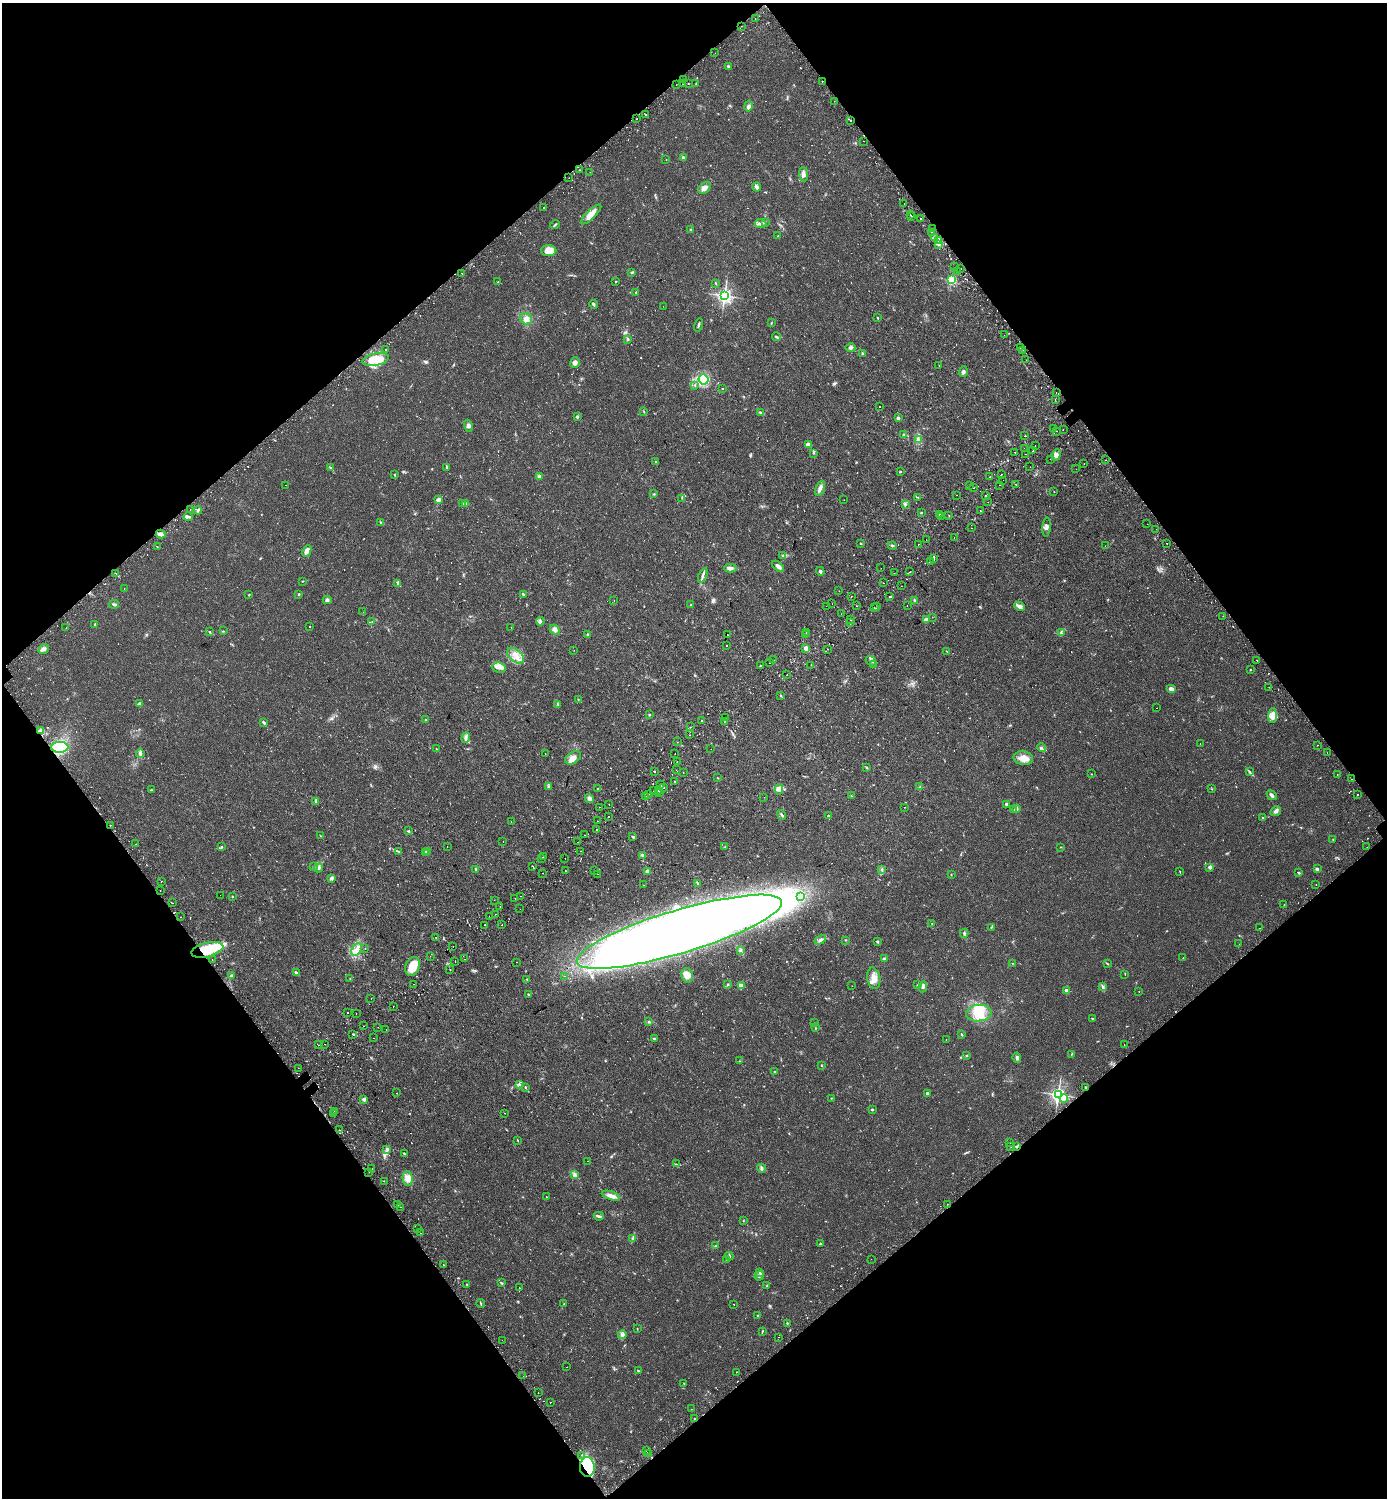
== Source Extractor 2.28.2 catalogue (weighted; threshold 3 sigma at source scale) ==
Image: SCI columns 304-5842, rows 73-6056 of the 6085 x 6137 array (HDU 1 of 3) = the unmasked area's bounding box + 8 px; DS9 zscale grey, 4 x 4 block average (1 PNG px = mean of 4 x 4 image px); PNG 1389 x 1500 px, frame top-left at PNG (2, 3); each listed source drawn as its Kron ellipse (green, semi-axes under 4 px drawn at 4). Shown black and unused: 49% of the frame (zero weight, under 2 of 3 exposures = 5% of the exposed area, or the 3 px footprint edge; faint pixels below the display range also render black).
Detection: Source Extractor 2.28.2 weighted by HDU 2 'WHT'. Background 0.025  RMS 0.0034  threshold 0.0155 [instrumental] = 3 sigma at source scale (4.5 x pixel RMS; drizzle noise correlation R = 1.50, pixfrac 1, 0.0396/0.0396 arcsec/px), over >= 5 px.
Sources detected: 1017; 8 too faint to see at this stretch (4 x 4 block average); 12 inside a brighter object's white glare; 92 cosmic-ray / hot-pixel residue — neither listed nor drawn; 21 coinciding with a brighter row at this scale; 11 inside a brighter listed object's ellipse — not listed separately; of the other 873, all 500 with FLUX_AUTO >= 0.786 (the completeness limit of this list) listed and drawn (373 fainter detections not listed), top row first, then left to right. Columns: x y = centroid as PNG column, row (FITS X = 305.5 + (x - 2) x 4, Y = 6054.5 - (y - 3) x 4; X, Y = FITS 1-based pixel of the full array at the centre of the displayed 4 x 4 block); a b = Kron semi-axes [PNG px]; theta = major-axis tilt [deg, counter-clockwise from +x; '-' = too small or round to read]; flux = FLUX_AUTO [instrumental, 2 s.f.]
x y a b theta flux
755 18 2 2 - 2.5
741 26 2 2 - 1.8
715 53 2 2 - 1.3
728 66 3 2 - 1.9
683 79 2 2 - 2
822 81 2 2 - 2.5
688 83 2 2 - 0.92
696 83 2 2 - 1.1
683 84 2 2 - 1.3
676 85 2 2 - 0.95
834 101 2 2 - 2.8
748 106 5 4 - 5.8
646 115 2 2 - 1.7
636 119 2 2 - 2
851 120 2 2 - 8.8
863 141 2 2 - 1.1
683 158 2 2 - 6.4
666 159 2 2 - 0.9
579 170 2 2 - 1.4
590 172 2 2 - 1.2
804 174 7 4 -85 8.9
569 178 2 2 - 1.3
757 187 4 3 - 6.4
704 188 7 5 42 10
904 204 2 2 - 1.1
543 207 2 2 - 0.97
591 214 13 4 44 19
910 215 2 2 - 2.5
912 217 2 2 - 15
920 218 2 2 - 5.3
765 222 2 2 - 1.2
761 224 6 2 -10 4.4
555 225 4 2 - 2.5
691 229 2 2 - 1.1
932 229 2 2 - 0.88
931 232 2 2 - 16
778 236 2 2 - 1.1
935 237 3 2 - 2.6
938 240 2 2 - 2.3
939 244 2 2 - 1.1
549 251 7 5 -3 23
954 267 2 2 - 1.4
961 269 2 2 - 3.3
632 272 3 2 - 2.8
958 272 2 2 - 1.2
462 273 2 2 - 2
951 280 2 2 - 150
498 282 2 2 - 0.89
616 282 2 2 - 1.2
716 283 2 2 - 0.87
636 293 2 2 - 1.3
724 296 3 3 - 470
593 304 4 2 - 2.7
663 306 2 2 - 1.1
878 318 2 2 - 1.7
526 319 6 5 - 8.8
771 323 2 2 - 0.81
698 325 6 2 75 3.1
1004 335 2 2 - 1.2
776 337 4 2 - 2.3
628 339 3 3 - 2.7
850 348 5 3 - 3.8
1020 348 2 2 - 1.5
386 350 2 2 - 1.1
1023 350 2 2 - 3.6
862 353 3 2 - 1.7
375 359 13 6 11 42
1026 360 2 2 - 2.6
575 362 5 5 - 8.3
939 365 2 2 - 1.6
963 372 5 3 - 4.2
704 379 5 4 - 62
695 385 2 2 - 1.2
723 388 2 2 - 0.81
1056 392 2 2 - 0.88
1055 400 2 2 - 2
879 406 2 2 - 3
644 412 3 2 - 0.89
761 412 3 3 - 2.4
577 417 2 2 - 3.5
898 418 2 2 - 8.7
468 426 6 4 -75 5.8
1053 429 2 2 - 1.3
1063 430 2 2 - 1.2
1057 431 2 2 - 1
903 435 3 2 - 1.6
1025 436 2 2 - 2.5
918 439 3 2 - 2.8
808 444 3 2 - 11
1035 446 2 2 - 1.9
1024 448 2 2 - 0.83
1032 451 2 2 - 10
1015 452 2 2 - 1.2
813 453 3 2 - 1.5
1025 454 2 2 - 1.7
1056 455 6 4 64 6.8
1051 459 2 2 - 5
1106 460 2 2 - 1.1
656 462 2 2 - 2.5
1084 464 2 2 - 1.3
330 467 3 2 - 1.9
447 467 4 2 - 3.7
1030 467 2 2 - 1.5
1076 469 2 2 - 0.81
900 472 3 2 - 1.4
1002 474 2 2 - 4.2
395 475 2 2 - 1.3
539 476 3 3 - 3.2
990 477 2 2 - 9.2
1003 480 2 2 - 1.9
1015 484 2 2 - 1.3
286 485 2 2 - 1
969 485 2 2 - 4
1000 485 2 2 - 1.4
974 487 2 2 - 5.2
820 488 8 3 66 9.6
1054 491 2 2 - 0.79
654 494 2 2 - 1.5
956 495 2 2 - 1.5
986 495 2 2 - 1.8
918 497 2 2 - 1.1
682 498 2 2 - 0.9
438 500 4 3 - 8.7
844 500 2 2 - 0.81
988 502 2 2 - 2.9
463 503 3 2 - 1.6
465 504 2 2 - 3.5
905 504 3 2 - 1.8
190 509 2 2 - 1.5
198 510 4 2 - 2.9
980 511 2 2 - 1.2
921 513 2 2 - 1.8
939 514 2 2 - 0.91
949 515 2 2 - 1
941 516 2 2 - 1.3
188 517 4 3 - 4.1
381 522 2 2 - 1.3
1147 524 2 2 - 1.5
1047 527 9 3 85 6.3
971 528 2 2 - 1.6
1156 529 2 2 - 1.1
161 534 5 3 - 11
954 538 2 2 - 1
926 540 2 2 - 1.4
1167 543 2 2 - 2.5
860 544 3 2 - 1.1
918 544 2 2 - 0.91
892 545 4 3 - 2.6
157 546 2 2 - 3
1105 546 2 2 - 1.2
307 551 6 4 66 11
783 555 3 2 - 1.8
934 559 2 2 - 2.2
930 562 2 2 - 0.98
778 566 7 3 -40 6.9
730 568 6 4 1 6.1
881 568 2 2 - 1.4
820 571 4 3 - 2.7
910 572 2 2 - 2.2
116 573 2 2 - 1.6
894 573 2 2 - 0.87
703 575 7 3 67 5.1
302 581 2 2 - 1.2
884 583 2 2 - 1.4
398 584 4 2 - 2.1
902 586 2 2 - 2.2
124 588 2 2 - 1
839 591 2 2 - 1.2
299 594 2 2 - 3.7
523 594 4 2 - 2
249 595 2 2 - 1.3
851 596 2 2 - 4.1
890 596 2 2 - 2.4
327 600 4 3 - 4.6
614 600 2 2 - 1.5
914 600 3 2 - 2.1
114 604 5 2 - 3.7
832 604 2 2 - 1.1
691 605 3 2 - 1.1
827 606 2 2 - 2
857 606 2 2 - 0.9
907 606 2 2 - 1.2
1020 606 5 4 - 9.1
877 607 2 2 - 0.83
874 608 2 2 - 1
363 612 2 2 - 1.9
841 614 2 2 - 1.2
1223 616 2 2 - 1.3
932 617 2 2 - 0.95
851 620 2 2 - 1.4
926 620 2 2 - 24
540 621 4 3 - 4.8
372 622 2 2 - 0.79
850 622 2 2 - 2.1
95 624 3 2 - 1.8
310 626 2 2 - 1.2
511 627 2 2 - 0.84
66 628 2 2 - 2.5
555 630 5 4 - 7.6
223 631 2 2 - 1.3
210 632 2 2 - 1.2
806 632 2 2 - 0.83
1061 633 3 2 - 1.8
588 634 2 2 - 3
805 634 2 2 - 0.93
727 635 2 2 - 0.81
727 645 2 2 - 2.2
806 648 4 3 - 14
44 649 6 3 40 4.8
827 649 2 2 - 1.2
574 650 2 2 - 0.91
947 651 3 2 - 1
515 656 10 6 -41 21
774 660 2 2 - 2
1257 660 2 2 - 2.3
871 661 5 2 - 2.7
770 663 2 2 - 1.7
761 665 2 2 - 3
811 665 2 2 - 3.8
873 665 3 2 - 1.8
499 668 7 5 -7 9.2
1251 670 2 2 - 1.3
787 674 2 2 - 1.1
1269 687 2 2 - 1.3
1171 689 5 3 - 6.9
781 696 3 2 - 1.5
578 699 2 2 - 0.87
140 704 2 2 - 16
558 705 2 2 - 1.3
1157 708 2 2 - 0.94
649 715 3 2 - 1.3
1272 716 7 4 88 18
725 718 2 2 - 1.2
426 720 3 2 - 1.6
702 721 2 2 - 1.9
724 721 2 2 - 0.82
264 723 3 2 - 4.1
690 727 2 2 - 2.9
41 730 4 2 - 3.1
690 735 2 2 - 1.7
466 737 5 3 - 4.5
678 742 2 2 - 0.84
1200 743 2 2 - 2.7
1317 745 2 2 - 1.4
60 747 9 5 1 98
436 748 3 2 - 1.1
1041 748 5 2 - 3.2
711 749 2 2 - 1.5
140 753 5 3 - 4.7
1327 753 2 2 - 2.1
545 754 2 2 - 0.9
675 754 2 2 - 1.3
573 758 8 5 31 13
1023 758 10 7 -9 17
677 762 2 2 - 1.7
867 767 3 2 - 1.3
676 770 2 2 - 1.6
654 771 2 2 - 1.8
1250 771 2 2 - 0.96
683 773 2 2 - 1.5
1091 774 2 2 - 0.88
1337 775 2 2 - 2.9
718 778 2 2 - 0.94
1351 779 2 2 - 1.5
674 782 2 2 - 8.1
660 785 2 2 - 1.6
548 787 3 2 - 1.6
920 787 2 2 - 0.84
663 788 2 2 - 0.85
598 789 3 2 - 1.4
779 789 5 3 - 5.4
1212 789 2 2 - 0.86
151 790 3 2 - 1.3
654 791 2 2 - 1.5
658 791 2 2 - 2.4
660 793 2 2 - 0.86
649 794 2 2 - 2.5
1272 795 5 2 - 6
1357 795 2 2 - 3.1
645 796 2 2 - 3.1
851 796 2 2 - 1
764 797 2 2 - 0.92
589 799 5 3 - 8.4
316 801 3 2 - 3
609 804 2 2 - 1.6
1006 804 3 3 - 2.5
600 807 2 2 - 1.5
904 807 2 2 - 1.4
1016 808 3 3 - 6.3
1013 810 2 2 - 1.2
1276 811 5 3 - 7.1
782 815 5 2 - 3.2
609 816 2 2 - 1.3
828 816 2 2 - 7.7
1263 817 2 2 - 3.1
511 821 2 2 - 0.98
598 821 2 2 - 1.9
110 825 2 2 - 2.6
596 830 2 2 - 3.1
408 831 4 2 - 1.7
584 835 2 2 - 0.81
320 836 2 2 - 1.5
633 837 4 2 - 2.9
1333 839 2 2 - 0.9
503 842 2 2 - 11
577 842 2 2 - 0.79
136 844 2 2 - 1.1
221 847 3 2 - 1.9
447 847 2 2 - 1.3
725 847 2 2 - 0.94
1061 847 2 2 - 0.99
1367 847 2 2 - 0.88
399 851 3 2 - 1.3
581 851 2 2 - 1.6
427 852 2 2 - 3.2
425 853 3 3 - 2.6
643 855 2 2 - 8.1
544 857 2 2 - 6.4
542 858 2 2 - 1.1
565 858 2 2 - 0.95
314 866 3 2 - 1.1
532 866 2 2 - 22
1210 867 2 2 - 13
319 868 5 3 - 3.7
476 869 3 2 - 3.1
882 869 3 2 - 1.9
1317 869 3 2 - 4
595 870 2 2 - 1.1
565 871 2 2 - 1.7
647 871 2 2 - 33
1180 872 3 2 - 0.84
542 873 2 2 - 2
1299 873 2 2 - 3.4
598 874 2 2 - 2.6
951 874 2 2 - 0.79
332 878 3 2 - 5.2
161 881 2 2 - 2
697 883 3 2 - 3.7
644 885 2 2 - 2.8
1316 885 2 2 - 1.2
160 891 2 2 - 1.1
220 895 2 2 - 1.9
232 896 2 2 - 1.1
521 896 2 2 - 1.2
800 896 3 2 - 2.8
515 898 2 2 - 1.5
494 900 2 2 - 1.7
173 903 2 2 - 2
1284 904 2 2 - 2.1
500 907 2 2 - 2.1
520 909 2 2 - 1.6
496 914 2 2 - 1.9
489 916 2 2 - 1.9
181 917 2 2 - 14
932 924 2 2 - 0.85
485 925 2 2 - 6.4
502 925 2 2 - 1.3
991 927 3 2 - 1.5
1259 928 2 2 - 5.8
679 932 107 21 17 1900
964 933 4 3 - 3
436 937 2 2 - 1.3
820 940 6 3 30 5.7
845 940 2 2 - 0.82
877 942 2 2 - 7
1239 944 2 2 - 1.2
453 946 2 2 - 1.1
356 949 6 4 59 11
365 949 2 2 - 1.7
207 950 16 7 14 69
740 950 4 2 - 1.9
430 956 2 2 - 2.5
884 958 3 2 - 3.8
1183 958 2 2 - 0.82
464 959 2 2 - 1.3
212 960 2 2 - 2
455 961 2 2 - 1.1
517 962 2 2 - 1
1012 963 2 2 - 1.4
1107 963 2 2 - 0.9
413 966 10 7 71 43
450 969 2 2 - 4.6
296 973 4 2 - 4.8
1125 974 3 2 - 0.83
687 975 7 5 -76 21
231 976 2 2 - 1.5
564 976 2 2 - 2.1
874 978 11 6 -80 17
350 979 2 2 - 1.2
527 979 2 2 - 1.1
414 984 2 2 - 2.7
727 985 3 2 - 0.96
917 985 2 2 - 0.88
741 986 2 2 - 28
852 986 2 2 - 0.92
1103 986 4 2 - 2.1
923 987 5 3 - 4.7
1067 991 2 2 - 32
1139 991 2 2 - 0.84
529 994 3 2 - 1.6
371 998 2 2 - 3.6
393 1006 2 2 - 1.7
347 1013 2 2 - 2
356 1013 2 2 - 6.7
979 1013 13 8 6 36
1093 1018 2 2 - 0.88
649 1022 2 2 - 3
814 1023 2 2 - 1.1
363 1026 2 2 - 1.4
378 1027 2 2 - 0.87
815 1028 2 2 - 1
386 1029 2 2 - 1.2
353 1034 3 2 - 1.7
962 1035 2 2 - 1.1
374 1038 2 2 - 1.1
654 1038 3 2 - 2.2
946 1040 2 2 - 1.2
325 1044 2 2 - 1.8
319 1045 2 2 - 4.1
1124 1045 2 2 - 1.8
1072 1054 2 2 - 1.3
966 1055 2 2 - 1.6
1017 1058 5 3 - 4.4
740 1061 2 2 - 0.89
821 1065 3 2 - 1.3
298 1068 2 2 - 2.1
774 1072 3 2 - 1.5
519 1084 3 2 - 1.9
525 1087 2 2 - 1.5
1086 1087 2 2 - 2.2
397 1093 2 2 - 2.3
927 1093 2 2 - 13
1058 1095 3 2 - 720
831 1098 2 2 - 1.1
364 1099 3 3 - 6.7
1064 1099 4 2 - 3.9
872 1109 2 2 - 5.6
335 1111 2 2 - 3.1
334 1113 2 2 - 4.8
504 1113 2 2 - 1.1
339 1130 2 2 - 1.4
518 1141 3 2 - 1.1
1010 1142 2 2 - 1.1
1011 1146 2 2 - 3
1016 1146 2 2 - 3.5
387 1149 2 2 - 1.3
404 1153 3 2 - 1.7
588 1161 2 2 - 1.2
677 1164 3 2 - 1.8
372 1168 2 2 - 0.99
761 1168 4 3 - 3.8
369 1172 2 2 - 1.5
574 1174 4 3 - 3.6
408 1178 7 5 -84 17
384 1181 2 2 - 0.9
611 1196 9 3 -18 14
546 1197 2 2 - 1.1
947 1204 2 2 - 16
398 1205 2 2 - 1
400 1207 2 2 - 1
599 1216 5 3 - 3.2
743 1220 2 2 - 1.2
417 1228 2 2 - 1.4
420 1233 2 2 - 0.98
632 1238 3 2 - 2.3
820 1244 3 2 - 1.3
715 1246 3 2 - 1.7
729 1256 4 3 - 2.9
727 1259 3 2 - 1.8
871 1259 2 2 - 1.1
443 1265 2 2 - 1.4
759 1273 3 2 - 1.9
759 1276 5 3 - 4.3
501 1283 4 2 - 2.1
467 1284 2 2 - 1.3
767 1285 2 2 - 0.88
519 1288 2 2 - 2.3
481 1303 4 2 - 2
564 1304 3 2 - 1.4
734 1304 2 2 - 0.85
757 1315 2 2 - 1.2
787 1323 2 2 - 1.3
637 1329 2 2 - 0.79
762 1331 2 2 - 0.88
622 1335 4 4 - 4.7
778 1337 2 2 - 1.2
502 1340 2 2 - 2.8
567 1367 2 2 - 2.5
638 1371 2 2 - 4.2
736 1372 2 2 - 0.85
523 1376 2 2 - 2.6
684 1383 3 2 - 0.8
538 1393 2 2 - 1.4
550 1402 2 2 - 2.9
691 1409 2 2 - 1
694 1418 3 2 - 0.84
646 1451 2 2 - 1.7
648 1454 2 2 - 1.1
581 1455 2 2 - 3.4
587 1467 10 7 -89 130
Overlapping masked pixels (flux is a lower limit): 3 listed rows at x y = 822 81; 207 950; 587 1467
Diffuse or blended objects may show on this block-average render without a row.